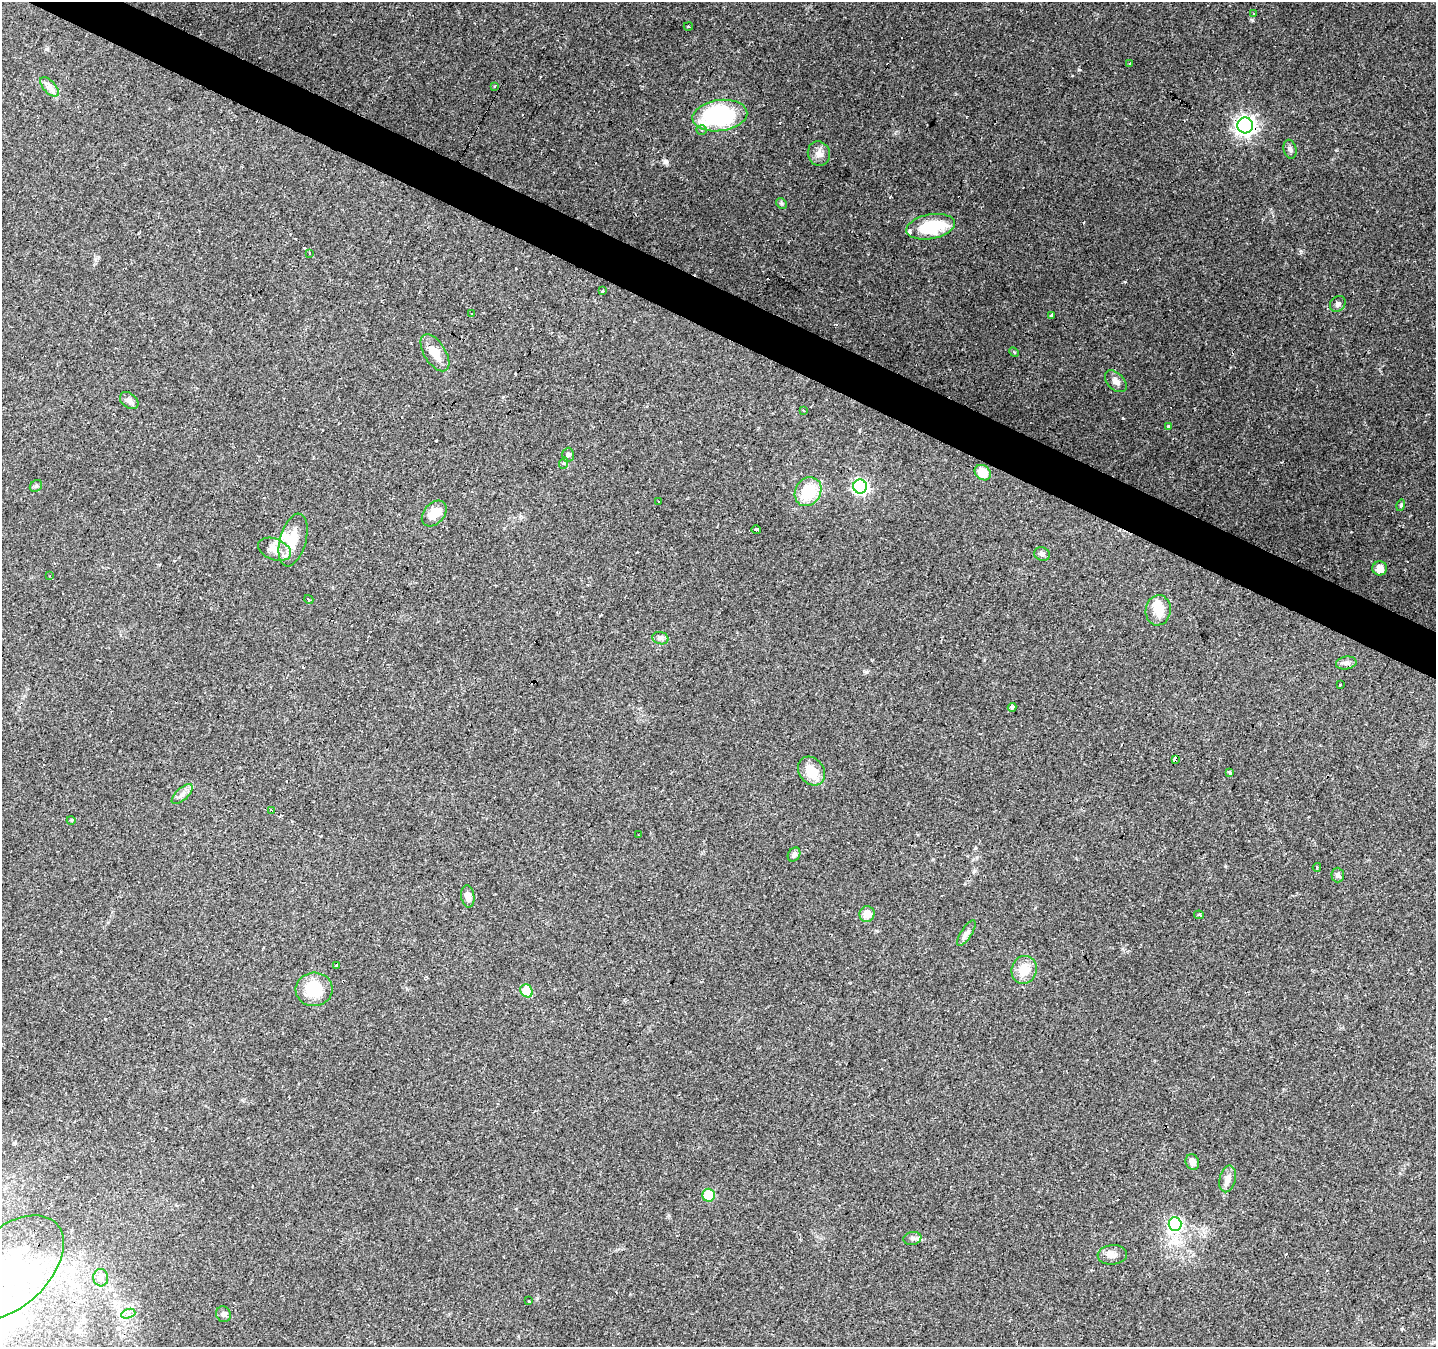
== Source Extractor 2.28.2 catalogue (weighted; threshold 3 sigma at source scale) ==
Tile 11 of 4 x 4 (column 3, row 3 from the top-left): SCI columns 2869-4302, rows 1543-2887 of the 5741 x 5842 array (HDU 1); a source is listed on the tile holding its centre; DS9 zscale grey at full resolution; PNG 1438 x 1349 px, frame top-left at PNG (2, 2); each listed source drawn as its Kron ellipse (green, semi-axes under 4 px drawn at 4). Shown black and unused: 3% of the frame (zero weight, under 2 of 3 exposures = <1% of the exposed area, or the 3 px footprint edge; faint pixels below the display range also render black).
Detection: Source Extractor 2.28.2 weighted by HDU 2 'WHT'; one run over the whole footprint, this tile lists its part. Background 0.106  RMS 0.0056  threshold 0.0254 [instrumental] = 3 sigma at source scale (4.5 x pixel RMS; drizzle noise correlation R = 1.50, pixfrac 1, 0.0396/0.0396 arcsec/px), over >= 5 px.
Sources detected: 100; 3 inside a brighter object's white glare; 21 cosmic-ray / hot-pixel residue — neither listed nor drawn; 3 inside a brighter listed object's ellipse — not listed separately; the other 73 listed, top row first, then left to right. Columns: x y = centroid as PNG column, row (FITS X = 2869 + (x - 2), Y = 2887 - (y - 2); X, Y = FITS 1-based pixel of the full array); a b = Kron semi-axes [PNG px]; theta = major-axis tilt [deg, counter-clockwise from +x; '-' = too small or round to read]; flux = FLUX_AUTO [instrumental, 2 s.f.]
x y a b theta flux
1254 14 3 3 - 0.85
688 26 5 2 - 0.61
1130 64 3 2 - 0.97
495 86 3 2 - 0.81
49 87 12 6 -47 3
720 116 27 15 8 67
1245 125 8 8 - 240
702 130 5 4 - 1
1290 149 9 6 -75 1.9
819 154 12 11 - 4
781 203 6 4 -44 0.84
931 227 24 12 11 25
310 253 3 3 - 2
602 291 3 3 - 2.4
1338 304 9 7 49 2
472 314 3 2 - 0.73
1051 315 3 3 - 1.7
1014 352 5 3 - 0.72
435 353 21 10 -58 8.3
1116 381 13 8 -45 3.2
129 401 10 7 -38 2.4
803 410 3 3 - 1.7
1169 426 3 3 - 4.1
568 455 7 6 - 1.2
564 463 6 3 71 0.63
983 473 9 7 -41 11
36 486 7 5 43 0.97
860 486 7 7 - 120
808 492 15 12 57 22
659 502 3 3 - 1.1
1401 505 6 3 74 0.8
434 513 15 10 48 7.6
756 530 5 3 - 6.4
293 540 27 13 74 12
274 549 17 10 -22 6.3
1042 554 8 6 -21 1.9
1380 568 7 7 - 4.3
49 576 3 2 - 0.53
309 599 5 2 - 0.77
1158 610 15 12 81 7.6
660 638 8 6 -14 1.6
1346 663 10 6 9 2.2
1340 684 3 3 - 1.3
1012 707 4 3 - 5.3
1175 759 4 3 - 5.3
812 771 15 12 -51 11
1230 773 3 3 - 1.5
182 794 13 6 43 2.7
271 810 3 2 - 0.94
71 820 4 3 - 0.5
639 835 3 2 - 0.83
794 854 7 6 - 2
1317 867 4 3 - 2.4
1338 875 7 6 - 1.6
468 896 11 6 -81 3.7
867 914 8 7 - 6.1
1199 915 5 3 - 0.86
966 933 15 5 57 2.3
336 965 3 3 - 3.5
1024 970 14 12 72 9.4
314 989 18 16 4 18
527 991 7 5 -53 19
1192 1162 8 6 -68 3.4
1228 1179 13 8 76 3.8
708 1195 6 6 - 20
1175 1224 7 6 - 81
912 1238 9 6 10 1.6
1112 1255 14 10 4 3.9
10 1268 64 39 43 84
101 1278 8 7 - 2.5
529 1301 3 3 - 1.4
128 1314 7 4 19 1.6
223 1314 8 7 - 2
Overlapping masked pixels (flux is a lower limit): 2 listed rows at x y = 1245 125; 1175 759
Isophote crosses this tile's border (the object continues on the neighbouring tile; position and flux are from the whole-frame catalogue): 1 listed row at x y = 10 1268
Unlisted compact peaks at least as high as the median listed source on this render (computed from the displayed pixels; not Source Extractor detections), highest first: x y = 1252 20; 1301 251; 1225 866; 866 672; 974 871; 46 49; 98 257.